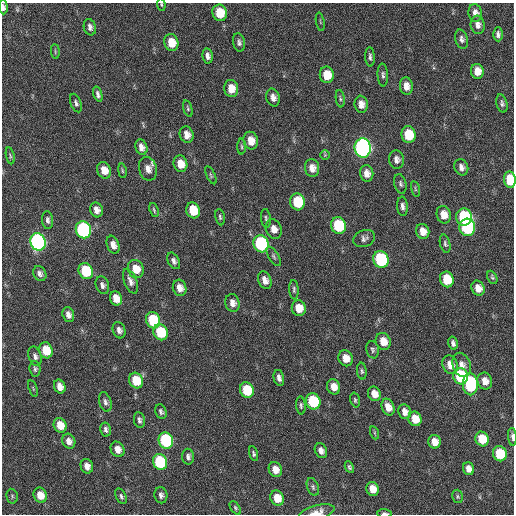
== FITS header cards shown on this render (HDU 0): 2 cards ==
NAXIS1  =                  512 / Axis length
NAXIS2  =                  512 / Axis length

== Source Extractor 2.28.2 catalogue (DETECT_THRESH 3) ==
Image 512 x 512 px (HDU 0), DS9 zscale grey, 1 PNG px = 1 image px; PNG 516 x 516 px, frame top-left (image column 1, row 512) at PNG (2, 3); each listed source drawn as its Kron ellipse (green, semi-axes under 4 px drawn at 4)
Background 23.5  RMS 5.5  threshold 16.6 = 3 sigma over >= 5 px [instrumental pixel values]
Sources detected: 145; all 145 listed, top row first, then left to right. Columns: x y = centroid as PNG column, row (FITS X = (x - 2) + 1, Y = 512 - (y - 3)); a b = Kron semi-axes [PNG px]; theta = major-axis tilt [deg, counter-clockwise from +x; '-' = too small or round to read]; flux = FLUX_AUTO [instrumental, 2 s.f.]
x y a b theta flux
161 4 6 4 -83 460
3 7 7 4 -86 1100
220 13 8 7 - 8500
475 13 9 7 -79 2200
320 22 9 3 -79 410
478 25 9 7 -81 1900
90 27 8 6 -72 1300
498 34 7 4 -89 1300
462 39 10 6 -74 1300
171 42 8 7 - 5700
239 42 9 6 -79 1100
55 52 7 3 -85 440
208 56 7 5 -79 1600
370 57 10 4 -87 1000
477 71 7 6 - 4200
327 75 8 7 - 6800
383 75 11 5 -86 1100
406 86 9 6 -84 3000
231 88 8 7 - 4800
98 94 8 4 -72 1100
273 98 9 6 -76 2300
340 99 9 4 -83 770
76 103 9 5 -70 990
502 103 9 5 -76 1000
361 104 8 6 -82 2700
188 109 8 4 -73 690
187 135 8 7 - 2800
408 135 8 7 - 12000
251 141 9 7 -78 4400
141 147 8 6 -71 2200
242 147 8 4 -89 630
363 148 10 8 -83 150000
325 155 4 4 - 440
10 156 8 4 -79 610
396 160 9 7 -82 1800
180 164 8 7 - 4700
461 167 8 6 -67 1700
312 168 9 7 -80 3300
148 169 12 9 -76 3000
104 170 8 6 -66 4000
122 171 7 3 -81 520
367 173 8 6 -82 2800
211 175 10 3 -65 550
510 180 8 6 -85 14000
400 184 10 6 -77 970
415 189 8 3 -77 490
298 202 8 7 - 17000
402 206 9 5 -85 1400
96 210 7 6 - 2400
154 210 7 3 -70 510
193 210 8 7 - 9900
444 215 9 7 -75 4000
220 217 8 5 -81 720
464 217 8 8 - 31000
266 218 9 5 -84 810
48 220 9 5 -85 1200
338 226 8 7 - 25000
467 227 8 8 - 41000
274 229 10 7 -68 3000
83 230 9 7 -69 68000
423 231 8 6 -73 3500
364 238 11 8 22 1500
38 242 9 7 -72 120000
261 244 9 7 -71 46000
445 244 9 5 -76 840
113 245 9 6 -71 2400
274 256 11 5 -58 890
381 260 8 7 - 37000
174 261 9 5 -62 1300
136 269 9 8 - 5800
86 271 8 7 - 18000
40 274 8 6 -59 1400
492 277 7 4 -64 650
447 279 8 7 - 10000
265 280 9 6 -68 2700
130 281 13 6 -68 1900
102 285 9 6 -71 1300
180 288 8 6 -74 3100
478 288 8 6 -67 3200
294 290 9 4 -86 830
116 298 7 6 - 4600
232 303 9 7 -75 2300
299 308 8 7 - 4800
68 315 7 5 -73 2100
153 320 8 7 - 20000
119 330 8 6 -70 1600
161 332 8 7 - 14000
383 341 9 7 -65 4700
453 343 7 4 -76 1100
46 350 8 6 -73 9200
373 350 9 6 -78 930
35 356 10 6 -73 1500
346 358 8 7 - 4500
450 365 9 7 -68 3700
462 365 12 8 -67 2900
35 369 8 5 -86 910
362 371 8 4 -84 780
461 376 8 7 - 27000
279 378 8 5 -77 1700
136 381 8 7 - 9700
485 381 8 7 - 3200
470 384 11 7 -89 30000
60 387 7 5 -67 3000
334 387 8 6 -68 3600
33 388 8 3 -72 490
247 390 8 7 - 14000
374 394 7 6 - 3400
355 400 7 4 -76 610
313 401 8 7 - 21000
105 402 10 6 -73 1300
301 405 9 4 -85 820
388 407 8 6 -67 3400
161 412 7 5 -68 910
405 412 7 6 - 2500
415 419 7 6 - 5500
139 420 8 5 -79 1200
60 425 7 6 - 6000
106 429 7 5 -78 1300
375 433 7 4 -71 580
512 437 9 3 -85 1000
482 439 7 6 - 9600
166 440 8 7 - 41000
69 441 7 6 - 2300
434 442 7 6 - 3800
117 449 8 6 -63 3200
321 451 8 6 -66 1900
254 454 8 3 -73 690
500 454 7 7 - 14000
188 457 8 6 -88 1200
160 462 8 7 - 31000
87 466 7 6 - 2500
349 467 6 4 -65 720
275 469 8 6 -64 3800
469 469 6 5 - 2500
313 487 9 5 -68 910
373 489 7 6 - 4100
40 495 8 6 -68 5100
161 495 8 6 -79 1400
12 496 7 5 -78 700
121 496 8 5 -64 890
457 496 7 5 -72 680
277 498 8 6 -64 6100
235 508 7 4 -54 610
317 512 18 7 14 3600
385 513 7 3 -2 960
At the frame edge (FLAGS 8, measured only in part): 6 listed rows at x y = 161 4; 3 7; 510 180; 512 437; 317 512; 385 513